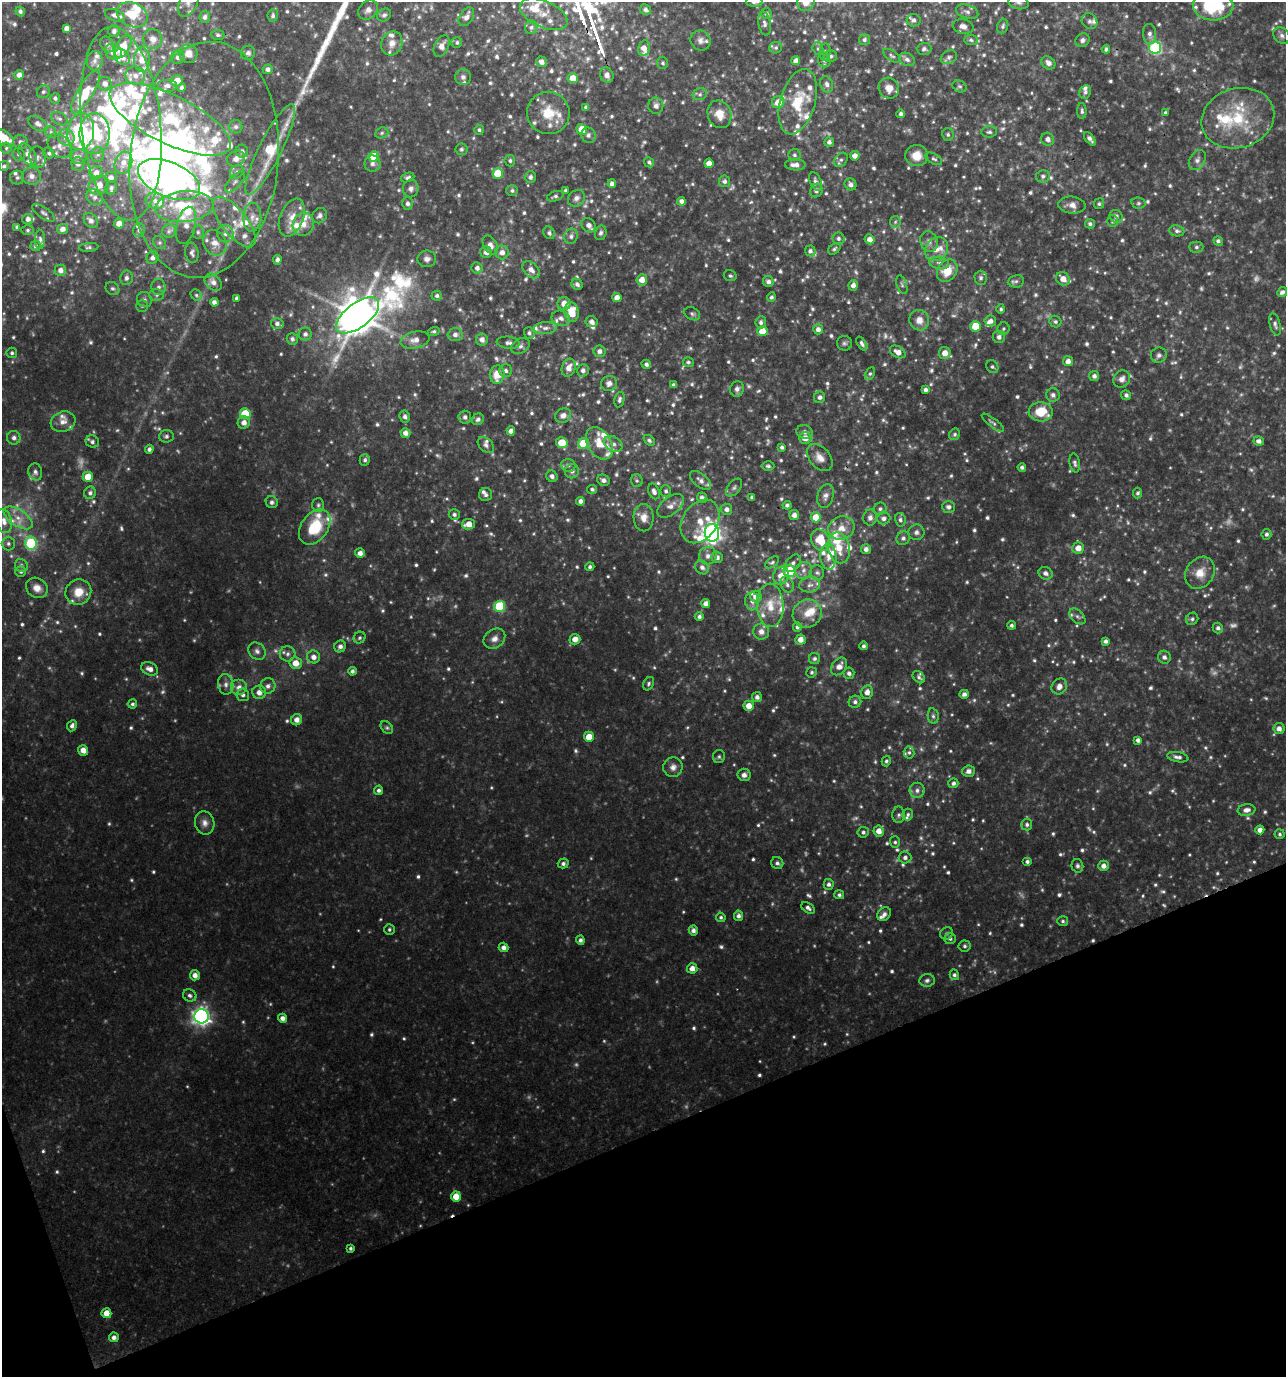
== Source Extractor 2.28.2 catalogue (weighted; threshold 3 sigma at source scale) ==
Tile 14 of 4 x 4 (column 2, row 4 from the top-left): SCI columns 1360-2643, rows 3-1377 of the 5341 x 5502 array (HDU 1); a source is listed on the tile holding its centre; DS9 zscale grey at full resolution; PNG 1288 x 1379 px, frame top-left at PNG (2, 2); each listed source drawn as its Kron ellipse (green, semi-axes under 4 px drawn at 4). Shown black and unused: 18% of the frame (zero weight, under 3 of 4 exposures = <1% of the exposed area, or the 3 px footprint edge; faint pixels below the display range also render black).
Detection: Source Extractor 2.28.2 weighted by HDU 2 'WHT'; one run over the whole footprint, this tile lists its part. Background 0.0774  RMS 0.0076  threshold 0.0341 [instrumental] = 3 sigma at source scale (4.5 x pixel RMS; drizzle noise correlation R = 1.50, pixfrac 1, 0.0396/0.0396 arcsec/px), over >= 5 px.
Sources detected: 1101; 61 too faint to see at this stretch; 6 inside a brighter object's white glare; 1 cosmic-ray / hot-pixel residue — neither listed nor drawn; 121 inside a brighter listed object's ellipse — not listed separately; of the other 912, all 500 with FLUX_AUTO >= 1.54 (the completeness limit of this list) listed and drawn (412 fainter detections not listed), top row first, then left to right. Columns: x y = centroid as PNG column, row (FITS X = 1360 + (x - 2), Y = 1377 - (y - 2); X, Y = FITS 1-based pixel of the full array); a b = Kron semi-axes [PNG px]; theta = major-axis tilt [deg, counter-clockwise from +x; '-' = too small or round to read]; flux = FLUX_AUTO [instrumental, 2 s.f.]
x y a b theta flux
188 2 15 9 66 5.1
754 2 8 5 0 2.3
806 2 9 8 - 6.8
1019 2 10 6 -13 2.7
1213 5 20 15 -1 60
645 9 6 5 - 2.3
368 10 11 8 42 4.1
20 11 5 4 - 1.8
967 12 11 6 -18 3.5
544 14 25 13 -24 11
766 14 5 5 - 1.7
115 15 10 5 -22 3.3
132 15 16 12 -24 19
273 15 6 5 - 1.9
384 15 7 6 - 2.1
205 17 6 5 - 2.3
466 17 10 6 57 4.3
914 20 7 6 - 2.8
1089 21 8 7 - 2.8
764 24 12 6 -80 2.8
963 26 10 7 -13 4.7
1003 26 7 5 71 1.8
531 27 7 6 - 2.3
66 28 4 4 - 3.8
114 31 6 5 - 2.8
1150 34 10 6 -84 3.6
218 35 6 5 - 1.5
1282 35 9 7 -45 3.2
153 39 10 9 - 6.2
701 40 10 9 - 3.8
864 40 5 5 - 1.9
971 40 7 5 -3 1.9
1083 40 7 6 - 2.5
457 42 5 5 - 1.8
392 43 12 10 67 6.5
107 44 8 6 -57 2.4
442 46 11 7 65 5.5
123 47 12 7 61 15
644 48 8 6 77 6.4
776 48 6 5 - 1.6
1155 48 6 6 - 98
818 49 6 5 - 1.7
924 49 7 6 - 2.2
1106 49 4 4 - 1.9
114 52 9 7 -30 8.4
825 52 9 5 83 2.1
248 53 7 7 - 2.5
188 54 9 9 - 7.3
830 56 7 5 15 2.5
892 56 10 5 -32 1.7
122 57 9 7 -44 4.5
178 57 7 6 - 3.7
949 57 8 6 29 2.7
907 59 8 6 -25 2.9
142 60 12 8 89 11
824 60 7 6 - 2.1
95 61 9 8 - 4
796 61 4 4 - 4.6
541 62 5 5 - 3.9
663 63 6 5 - 1.7
1048 63 7 6 - 3.4
268 69 5 4 - 2.8
19 75 5 4 - 4
607 75 8 6 -63 3.7
135 76 10 9 - 6.8
463 77 8 8 - 2.8
573 78 5 5 - 9.3
177 81 6 5 - 10
105 84 7 6 - 4.2
827 84 8 6 -69 3
167 86 10 6 0 3.7
959 86 7 5 -29 1.6
181 87 4 4 - 2.2
889 88 11 10 - 7.5
43 92 7 6 - 1.8
86 92 24 8 59 22
1085 92 7 5 61 2.1
700 94 7 5 13 2
55 98 5 5 - 1.9
778 102 6 5 - 10
798 102 34 17 74 28
656 106 8 7 - 3.3
586 107 4 4 - 2.7
1082 111 8 4 -89 1.8
548 113 21 21 - 21
1165 113 4 4 - 1.7
719 114 14 11 -70 11
901 114 4 4 - 2.2
1238 118 37 29 17 47
59 119 9 6 -29 2.3
170 119 66 24 -26 85
38 123 10 6 -33 4.4
121 124 97 39 -84 220
236 127 7 6 - 2.1
582 129 5 5 - 13
479 130 5 5 - 1.6
51 132 6 5 - 1.6
81 132 18 13 81 67
989 132 7 5 5 1.9
382 133 7 5 22 1.6
95 134 20 15 -89 45
948 134 6 5 - 1.7
588 135 8 7 - 3
66 137 8 7 - 7.7
5 138 11 6 -39 18
1048 139 7 6 - 3.7
1090 139 8 4 -52 3.2
20 142 7 6 - 2.9
829 142 5 4 - 2.7
59 146 14 10 -49 7.2
6 148 6 5 - 1.7
461 149 6 6 - 1.6
270 150 50 11 64 58
242 151 6 6 - 2.6
49 153 5 5 - 1.9
18 154 6 6 - 2
28 154 12 7 -55 5.4
98 155 7 6 - 2.1
794 155 6 6 - 2
79 156 8 7 - 2.9
855 156 5 4 - 4.3
917 156 11 10 - 11
38 157 11 8 -78 4
374 157 5 5 - 25
236 159 9 7 26 6.1
934 159 9 5 -28 1.9
204 160 118 74 85 290
841 160 8 6 48 2
1197 160 11 7 59 3.4
510 161 6 5 - 1.8
649 162 5 4 - 1.6
123 163 11 8 70 7.5
709 163 4 4 - 6.8
78 164 7 6 - 3.5
372 164 8 8 - 3.1
795 165 10 5 -2 4.8
4 166 5 4 - 1.8
237 172 7 6 - 2.7
96 173 7 6 - 4.8
498 173 5 5 - 25
32 176 9 9 - 4.6
1043 176 7 6 - 2.3
111 177 6 5 - 3.2
407 177 7 4 20 1.9
530 177 6 5 - 2.3
17 178 7 7 - 2
169 180 33 17 -24 320
724 181 6 5 - 2.2
235 182 13 6 48 3.9
816 182 10 5 -66 2.9
612 184 4 4 - 3.2
850 184 6 5 - 2.9
99 185 10 9 - 7.5
111 188 7 5 67 1.9
411 189 9 8 - 3.1
512 191 6 5 - 1.8
565 191 4 3 - 1.6
816 191 7 6 - 2.7
555 196 8 4 18 1.9
95 197 9 7 -40 3.3
576 198 9 7 42 3.4
155 201 9 8 - 5.4
681 201 4 4 - 3.1
407 203 6 5 - 2.6
1138 203 7 5 -12 1.6
1099 204 6 5 - 1.6
1072 205 14 8 -6 5.4
184 207 29 15 6 38
44 213 13 5 -35 2.2
320 216 8 7 - 3.2
1116 216 7 6 - 2.8
252 217 14 9 88 7
292 218 20 11 68 13
28 219 5 5 - 2.9
91 221 8 6 -51 3.3
1113 221 6 5 - 2
234 222 30 13 -52 18
895 222 6 5 - 1.6
119 224 5 5 - 7.1
303 224 12 10 63 8.3
1090 224 5 4 - 1.9
186 225 19 9 77 5.8
589 225 8 6 -41 4.4
17 227 4 3 - 1.8
62 229 6 5 - 4.1
28 230 6 5 - 1.6
139 230 7 6 - 2.2
169 231 7 6 - 2.5
1177 231 7 5 -10 2.4
198 232 6 5 - 1.6
549 233 6 5 - 2
601 233 7 5 75 2.1
225 234 8 8 - 4.5
571 236 8 6 69 2.8
838 238 6 6 - 2.2
40 239 9 5 -90 2.3
870 239 5 4 - 4.5
1218 241 5 4 - 1.9
929 242 11 8 -69 4.1
159 243 7 6 - 1.9
215 243 13 11 -57 8.6
490 245 10 6 -59 4.3
35 246 5 5 - 1.8
89 247 9 4 5 1.7
1196 247 7 5 0 1.9
834 249 7 5 41 1.5
936 249 13 10 50 7.2
810 251 5 5 - 2.6
486 252 6 6 - 3.9
502 252 7 7 - 5.2
192 253 10 6 -81 2.7
152 258 6 6 - 3.5
427 259 9 8 - 3.8
277 260 5 4 - 2.9
939 263 10 6 -10 3.2
477 268 6 5 - 3.7
60 270 6 6 - 4.7
531 270 10 6 -43 5.5
947 271 12 9 55 16
730 276 6 5 - 1.5
126 278 7 6 - 2.6
981 278 7 6 - 2.1
1063 279 7 6 - 7.5
642 280 5 5 - 6.9
1016 281 8 6 8 2.1
213 282 10 7 -45 5.2
768 282 6 5 - 3
577 284 6 5 - 2.5
853 285 5 4 - 3.9
902 285 10 5 -72 1.9
159 287 8 7 - 2.9
112 288 7 6 - 1.9
1282 292 5 4 - 2.4
157 295 7 6 - 2.3
196 295 6 5 - 1.6
437 296 5 5 - 2
771 297 5 4 - 1.8
236 298 4 3 - 1.7
617 298 4 4 - 6
144 299 8 7 - 2.5
214 302 4 4 - 2.9
564 304 6 6 - 7.8
142 306 6 6 - 1.5
1001 309 5 4 - 1.6
572 312 10 7 -80 18
692 314 8 6 -28 1.8
358 315 25 12 37 2700
561 318 9 7 -21 3.6
919 320 10 9 - 7.3
990 321 6 5 - 3.5
592 322 6 5 - 3.4
761 322 6 5 - 2.3
1055 322 6 5 - 1.9
277 324 6 5 - 2.7
1275 324 11 5 -76 2.5
975 326 5 5 - 23
545 328 11 6 4 3.8
818 329 5 5 - 3.6
1003 329 6 6 - 1.6
434 331 6 4 18 1.6
762 331 5 5 - 10
529 333 6 5 - 2
305 334 6 6 - 2.9
455 335 7 6 - 3.6
999 337 6 6 - 3
292 339 6 5 - 2.2
482 339 6 6 - 4
415 340 15 8 13 6.2
508 343 11 6 -7 3.3
844 343 7 7 - 2.1
862 344 8 4 -58 2.4
520 346 10 7 33 3
599 351 6 6 - 3.5
898 352 8 5 -30 6.1
12 353 5 5 - 1.8
945 353 6 6 - 7.6
1159 355 8 7 - 2.6
1068 361 5 5 - 4.2
688 362 5 5 - 1.6
646 364 5 4 - 2.5
992 367 7 5 -54 1.7
569 368 9 7 69 6.5
583 370 6 5 - 3.3
506 371 6 6 - 2.4
870 374 6 4 62 1.6
497 375 9 7 82 13
1094 376 5 5 - 2.7
1122 379 9 8 - 4.2
609 383 8 7 - 4.4
673 385 4 4 - 1.8
737 389 8 7 - 3.1
925 390 4 3 - 2.3
1053 395 7 7 - 2.6
1126 395 5 4 - 2.2
819 397 5 5 - 2.6
619 400 8 5 77 2.2
1041 412 12 9 -4 19
245 414 5 5 - 35
563 415 8 7 - 4.7
405 416 6 5 - 2.5
465 417 6 6 - 3.1
478 419 6 5 - 2.7
63 422 12 10 18 5.8
244 423 6 6 - 4.6
993 423 14 4 -38 2
511 431 4 4 - 5
805 432 8 6 -19 2.9
405 433 5 5 - 4.6
955 434 6 5 - 1.6
166 436 7 6 - 2.1
14 438 7 6 - 3
805 438 6 6 - 6.5
649 440 6 4 -40 1.6
1259 441 5 4 - 3.4
92 442 7 6 - 2.4
562 443 6 5 - 19
584 443 5 5 - 27
599 443 18 11 -59 13
613 444 10 7 -32 4.2
486 445 10 6 -44 2.7
782 447 4 3 - 1.8
149 449 4 4 - 2.5
820 457 16 10 -49 6.9
365 460 6 5 - 2.1
1075 463 9 5 -80 2.2
568 465 7 6 - 2.2
768 466 6 4 -4 1.7
1022 467 4 3 - 1.9
572 471 7 7 - 2.8
35 472 8 7 - 3.1
552 476 6 5 - 2.7
88 477 5 5 - 14
603 480 6 5 - 3.4
637 480 6 6 - 1.6
700 480 12 6 -40 4
734 487 10 6 51 2.3
592 489 5 4 - 1.7
654 491 8 5 -69 3.3
666 491 6 5 - 1.8
90 493 6 6 - 2.5
1138 493 5 4 - 1.8
486 495 6 6 - 2.1
825 496 12 8 74 3.9
752 497 4 3 - 1.8
702 498 5 5 - 3.1
580 501 4 4 - 3.2
272 502 6 5 - 2
318 505 7 6 - 1.8
787 505 4 4 - 2.1
671 506 15 8 37 6
948 507 6 6 - 2.7
726 509 5 5 - 3
880 509 6 6 - 2
454 514 5 5 - 2.2
794 515 5 5 - 3.9
816 517 5 5 - 13
18 518 16 8 -34 8.4
644 518 13 10 -89 7.4
870 518 8 7 - 3.2
884 518 7 6 - 3.4
900 520 7 5 -78 2.2
4 521 12 7 -77 6
700 521 24 17 56 16
468 524 7 5 10 7.9
315 527 19 13 54 32
841 528 13 11 18 9.3
916 532 8 7 - 2.9
712 533 9 7 -82 320
1266 534 5 5 - 2.1
903 538 7 6 - 2.7
821 540 11 9 -57 19
8 543 7 6 - 2.1
31 543 6 6 - 53
839 548 16 11 -77 13
1078 548 6 6 - 6.6
866 549 5 5 - 3.7
360 553 5 4 - 4.3
708 556 9 8 - 3.9
717 557 5 5 - 3.2
828 557 13 8 -87 6.1
772 562 8 4 36 1.6
793 563 10 6 50 3.2
21 565 7 6 - 2.1
590 567 4 4 - 2
702 567 7 6 - 3
804 570 9 7 48 3.7
789 571 6 6 - 39
21 572 5 5 - 1.8
817 573 7 6 - 2.1
1045 573 7 6 - 3.6
1200 573 17 14 55 11
781 576 9 7 73 7.4
787 584 8 6 -70 2.5
810 585 10 7 9 3.9
37 588 11 9 -34 6.4
78 592 13 12 - 13
756 597 6 5 - 6.3
752 601 9 7 -86 3.6
706 603 4 4 - 4.2
770 605 22 13 -87 16
499 606 5 5 - 52
807 614 15 14 - 12
1077 616 9 6 -44 2.4
699 617 4 4 - 2.3
1192 619 6 5 - 2
1012 625 4 4 - 1.7
797 627 5 4 - 2
1218 628 5 5 - 2.5
761 632 8 8 - 5.1
359 638 6 5 - 1.6
494 639 11 9 36 5.6
575 639 5 5 - 6.6
800 640 5 5 - 6.3
1105 641 4 4 - 2.6
340 646 6 5 - 2.9
864 646 4 4 - 2.1
257 651 9 8 - 3.4
288 654 8 7 - 3.2
313 657 6 6 - 4.6
1164 657 6 6 - 3
815 659 6 5 - 2.1
296 663 6 6 - 9.7
839 666 10 7 53 6.2
150 669 9 6 -24 5.3
352 671 4 4 - 2.3
812 672 5 5 - 1.5
849 673 6 5 - 2.7
919 677 7 5 -44 1.9
226 684 10 7 -80 3.9
649 684 7 5 61 1.6
268 686 8 7 - 3.6
1059 686 8 7 - 5
239 688 8 8 - 5.8
259 692 7 6 - 5.6
867 692 7 6 - 5
964 694 4 4 - 2.7
243 695 6 6 - 2.8
757 697 5 5 - 3
855 702 6 6 - 2.5
132 704 5 4 - 1.6
749 706 5 5 - 8.7
933 716 8 5 -80 1.8
297 720 6 5 - 5.9
72 726 6 4 65 2.8
387 727 7 5 -48 1.6
1279 729 5 5 - 4.4
589 737 5 5 - 12
1138 740 4 4 - 2.9
83 750 5 5 - 6.6
909 752 6 5 - 1.6
719 757 7 6 - 1.6
1178 757 11 5 -11 3.1
886 761 5 4 - 1.6
673 767 10 9 - 4.8
968 771 6 6 - 3.6
744 775 6 6 - 3.3
953 783 5 5 - 2.5
379 790 4 4 - 2.3
917 790 7 7 - 3.6
1246 810 9 5 8 4.7
908 814 6 5 - 1.8
899 815 8 6 89 2.1
205 823 12 10 -80 5.2
1027 825 6 5 - 2.1
1260 830 4 4 - 5.1
879 831 5 5 - 6.6
863 832 6 5 - 2.2
1280 834 5 5 - 1.6
895 842 5 5 - 1.6
905 857 6 6 - 3
1027 862 5 4 - 1.9
563 863 5 5 - 2.4
777 863 6 5 - 2.1
1077 866 7 6 - 2
1103 866 5 5 - 4.7
829 884 5 5 - 2.3
839 895 5 4 - 1.9
808 908 7 5 -37 2.5
884 914 7 6 - 2.7
738 916 5 4 - 2.8
721 917 5 4 - 1.6
1063 921 5 5 - 1.5
389 929 5 5 - 1.6
693 930 5 4 - 3.3
947 933 7 6 - 1.6
950 939 6 5 - 1.7
580 940 4 4 - 2.5
965 946 6 5 - 1.7
503 947 5 4 - 3.7
692 968 5 5 - 5.7
195 975 5 5 - 5
954 975 5 4 - 1.9
927 980 7 6 - 2.3
190 995 7 6 - 2.2
201 1016 7 7 - 350
282 1018 4 4 - 4.3
456 1196 5 5 - 14
350 1248 4 3 - 1.7
106 1313 5 5 - 11
114 1337 5 5 - 3.4
Isophote crosses this tile's border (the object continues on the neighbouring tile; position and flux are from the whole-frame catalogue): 6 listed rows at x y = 188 2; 754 2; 806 2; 1019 2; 1213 5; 5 138